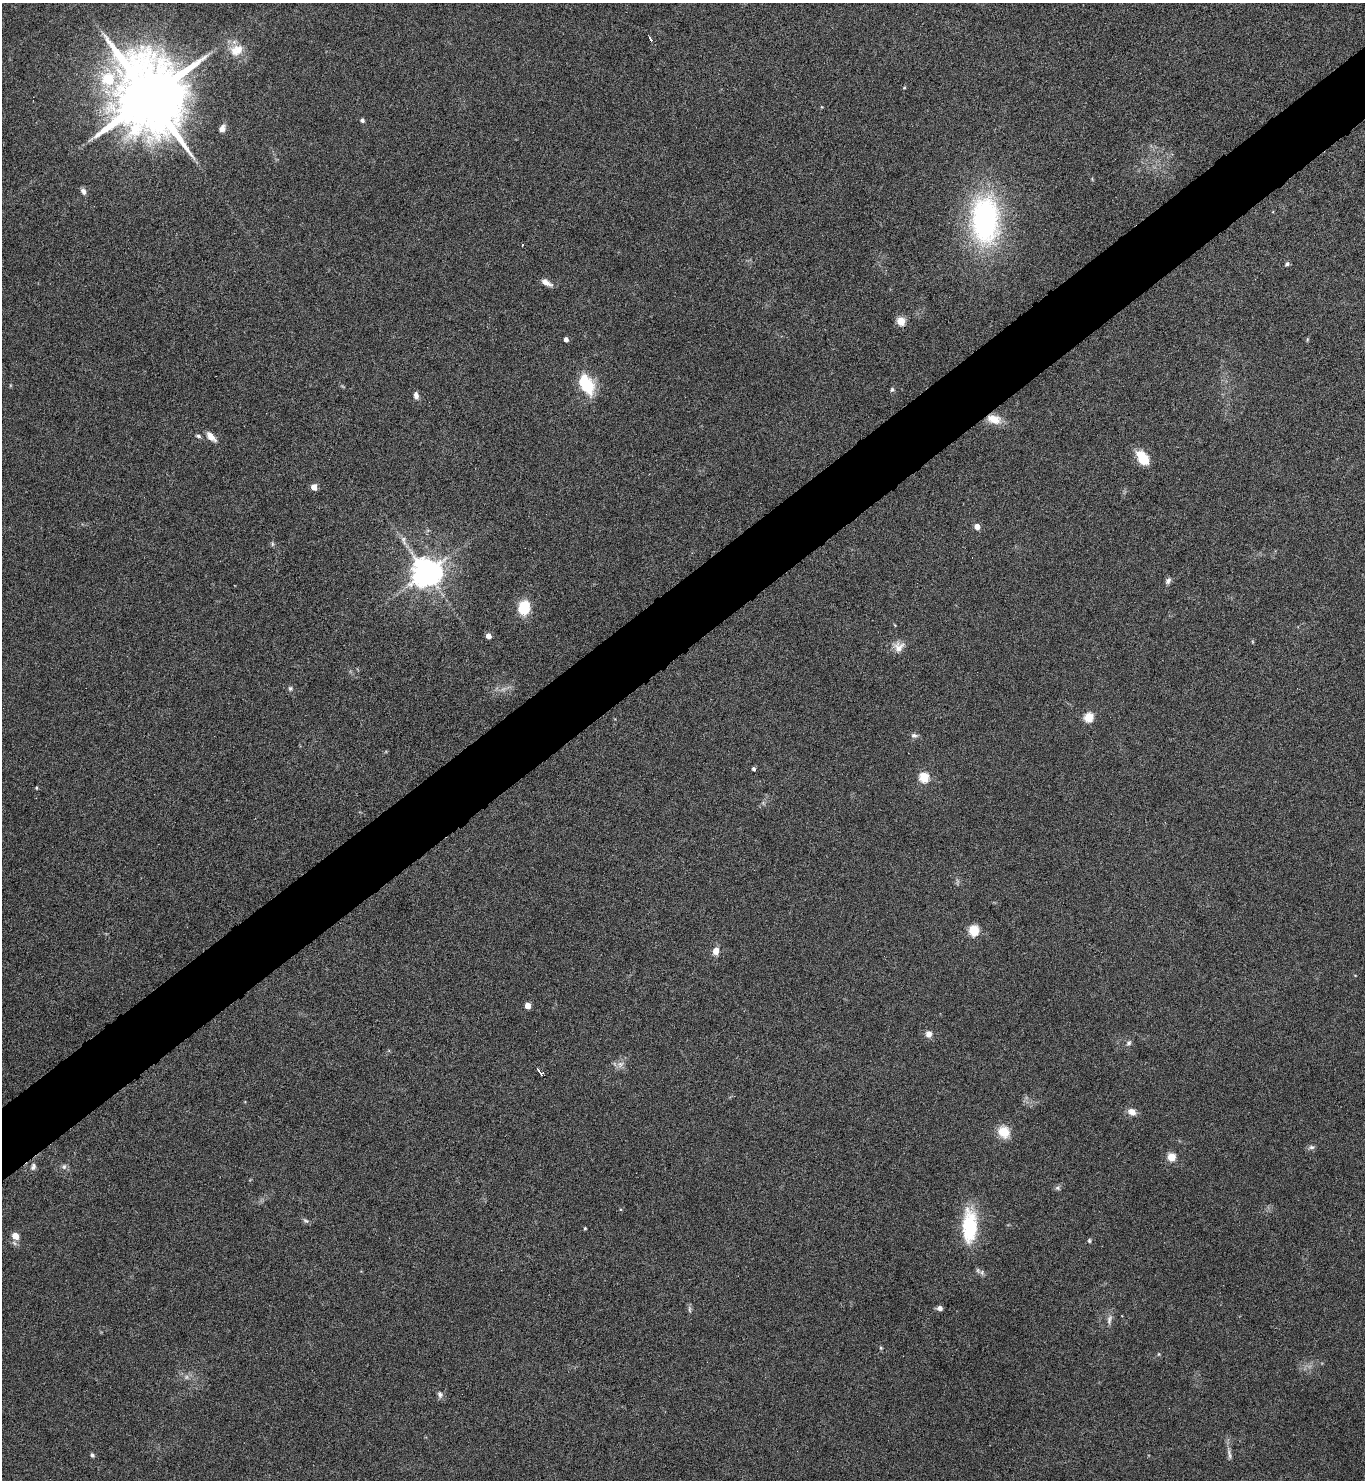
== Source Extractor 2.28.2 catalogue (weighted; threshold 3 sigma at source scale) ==
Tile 10 of 4 x 4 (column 2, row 3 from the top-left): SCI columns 1521-2883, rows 1481-2958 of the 5909 x 5913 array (HDU 1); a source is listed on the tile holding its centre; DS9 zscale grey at full resolution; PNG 1367 x 1482 px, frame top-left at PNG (2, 3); no overlay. Shown black and unused: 5% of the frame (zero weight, under 4 of 8 exposures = <1% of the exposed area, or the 3 px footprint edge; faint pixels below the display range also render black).
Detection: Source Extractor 2.28.2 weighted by HDU 2 'WHT'; one run over the whole footprint, this tile lists its part. Background 0.0775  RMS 0.0047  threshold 0.019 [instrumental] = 3 sigma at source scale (4.09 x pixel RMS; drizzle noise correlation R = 1.36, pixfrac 0.8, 0.05/0.05 arcsec/px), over >= 5 px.
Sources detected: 64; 1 too faint to see at this stretch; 2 cosmic-ray / hot-pixel residue — not listed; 1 inside a brighter listed object's ellipse — not listed separately; the other 60 listed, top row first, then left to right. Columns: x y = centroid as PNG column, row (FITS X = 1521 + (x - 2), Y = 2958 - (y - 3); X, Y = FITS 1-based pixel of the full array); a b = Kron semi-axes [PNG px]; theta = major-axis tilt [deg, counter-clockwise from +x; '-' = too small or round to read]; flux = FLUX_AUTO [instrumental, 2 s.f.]
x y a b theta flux
650 39 6 2 -55 1.8
239 50 17 12 76 6
107 79 8 7 - 18
904 88 4 4 - 0.43
150 97 21 17 -63 6100
362 120 4 4 - 1.3
222 128 8 6 69 2.1
83 191 8 6 -64 1.8
985 220 45 26 -88 94
1287 264 6 5 - 0.81
546 283 13 5 -28 2.7
901 321 5 5 - 18
566 339 4 4 - 2
586 384 25 14 -62 17
892 389 6 4 72 0.73
416 395 9 6 -75 1.8
994 419 18 11 -16 6.1
198 436 7 4 -28 0.81
211 437 15 7 -47 3.1
1143 458 16 10 -54 10
314 487 5 4 - 6
977 526 4 4 - 5.2
404 540 14 5 -75 1.9
426 572 8 8 - 730
1168 581 9 6 55 1.4
524 608 13 10 80 14
488 636 4 4 - 3.2
899 647 14 12 61 3.7
290 688 6 6 - 0.88
1089 717 5 5 - 24
914 735 9 6 -6 1.3
754 769 4 4 - 1.1
924 777 5 5 - 27
36 788 5 3 - 0.42
974 930 8 7 - 11
716 951 7 6 - 4
528 1006 5 4 - 6.1
929 1034 8 8 - 2.3
1129 1043 8 6 36 1.1
620 1064 9 6 -69 1.8
540 1072 9 3 -52 1.2
1132 1112 8 6 -33 3.5
1004 1132 12 10 -40 8.8
1311 1147 8 6 -13 1.1
1171 1157 5 5 - 17
33 1167 9 7 83 1.5
64 1167 8 5 64 1.1
1058 1188 7 5 -23 0.92
305 1220 9 6 -29 0.95
969 1226 40 16 89 23
585 1228 4 3 - 0.45
15 1236 5 4 - 8.3
1089 1241 5 4 - 0.62
940 1308 6 6 - 1.3
689 1309 9 4 -89 0.92
1109 1319 15 6 78 1.9
881 1348 5 4 - 0.54
440 1394 9 6 -77 1.4
1229 1454 16 4 -77 1.7
92 1455 5 4 - 1
Overlapping masked pixels (flux is a lower limit): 1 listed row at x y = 994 419